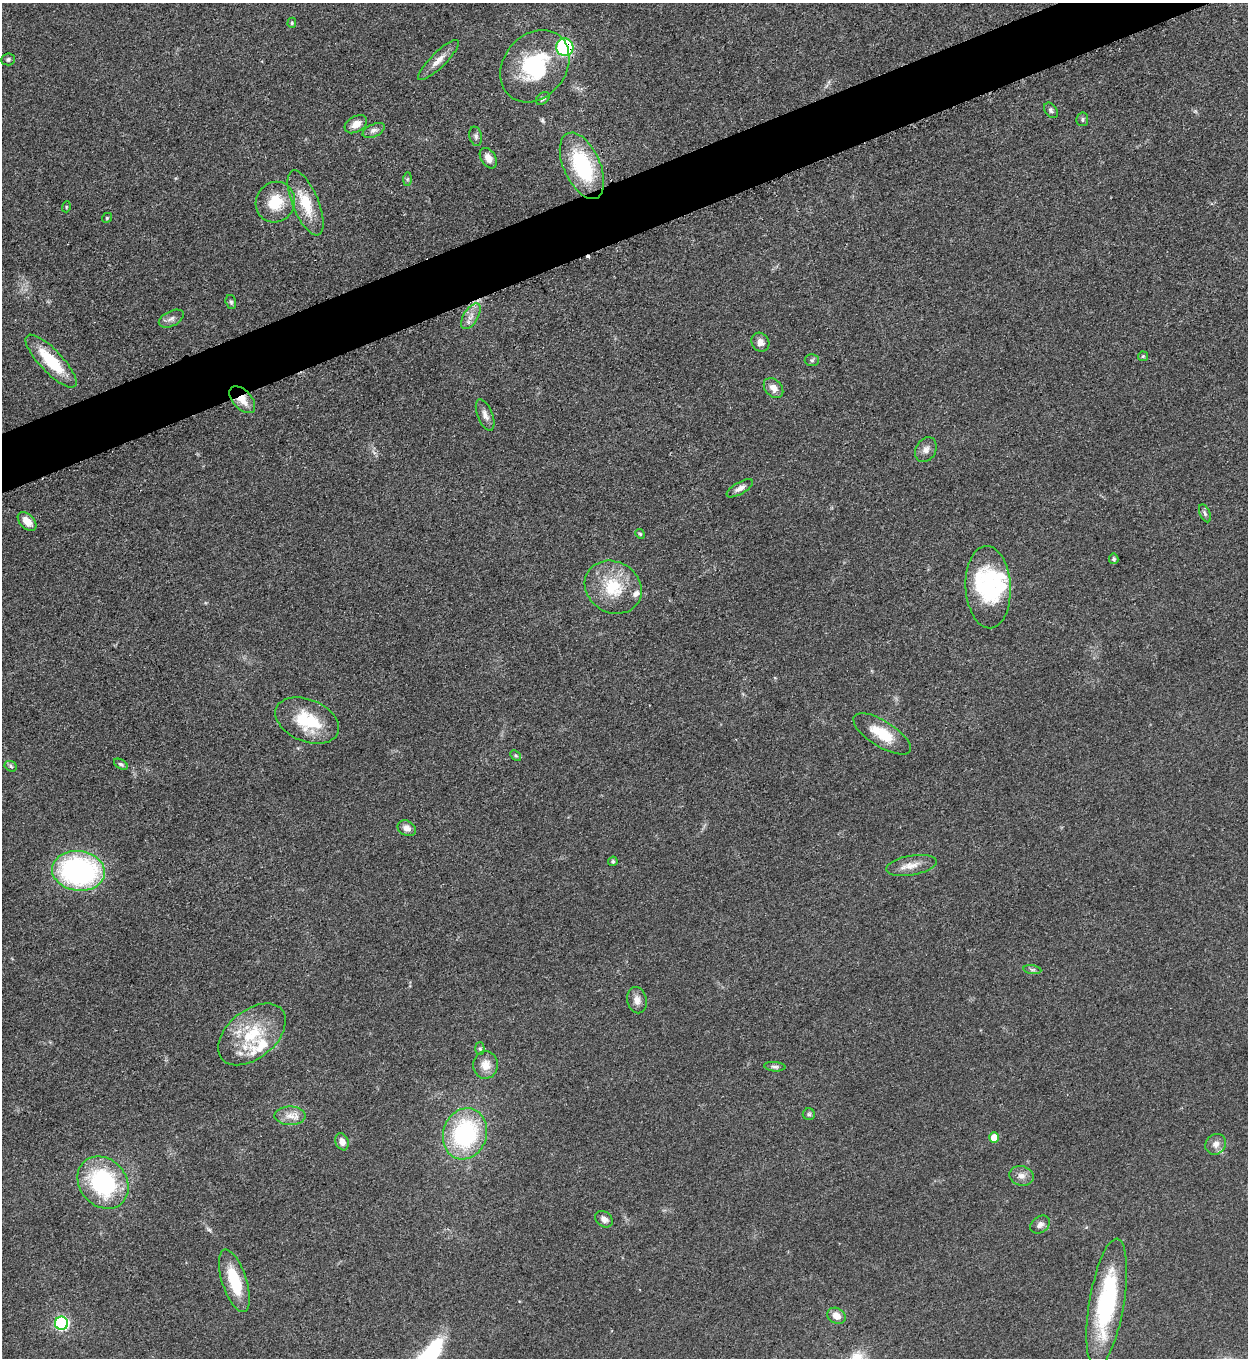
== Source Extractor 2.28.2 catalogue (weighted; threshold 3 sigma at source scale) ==
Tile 10 of 4 x 4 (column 2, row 3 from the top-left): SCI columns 1532-2777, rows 1366-2721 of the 5428 x 5440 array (HDU 1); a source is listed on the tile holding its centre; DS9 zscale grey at full resolution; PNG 1250 x 1360 px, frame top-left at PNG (2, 3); each listed source drawn as its Kron ellipse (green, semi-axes under 4 px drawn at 4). Shown black and unused: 4% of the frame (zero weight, under 3 of 5 exposures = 1% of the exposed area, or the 3 px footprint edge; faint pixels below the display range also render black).
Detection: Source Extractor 2.28.2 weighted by HDU 2 'WHT'; one run over the whole footprint, this tile lists its part. Background 0.0619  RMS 0.0057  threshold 0.0258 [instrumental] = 3 sigma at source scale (4.5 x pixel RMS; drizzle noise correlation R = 1.50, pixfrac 1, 0.05/0.05 arcsec/px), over >= 5 px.
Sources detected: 72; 3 inside a brighter object's white glare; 1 cosmic-ray / hot-pixel residue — neither listed nor drawn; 3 inside a brighter listed object's ellipse — not listed separately; the other 65 listed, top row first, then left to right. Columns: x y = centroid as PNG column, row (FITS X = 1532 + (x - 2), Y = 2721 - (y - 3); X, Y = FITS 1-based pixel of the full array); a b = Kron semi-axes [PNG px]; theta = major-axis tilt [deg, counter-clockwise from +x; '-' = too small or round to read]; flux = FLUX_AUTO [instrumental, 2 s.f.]
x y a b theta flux
292 23 5 4 - 0.8
565 47 9 8 - 63
8 59 7 6 - 1.2
438 60 27 7 45 6
535 66 39 31 51 48
543 98 8 5 37 1.5
1051 110 8 6 -55 1.5
1082 119 7 6 - 1.1
356 124 12 8 30 4.7
374 130 12 6 23 2.4
476 136 9 6 -77 1.7
488 158 11 7 -57 4.3
582 166 35 18 -66 50
407 179 7 4 89 1
275 202 20 19 - 17
305 203 35 13 -67 19
66 207 5 3 - 0.55
107 218 5 4 - 0.75
231 302 7 5 -74 1.1
471 316 14 7 59 4.1
171 319 13 7 26 2.8
760 342 10 8 -55 4
1143 356 5 4 - 0.68
812 360 7 6 - 1.2
51 361 35 11 -46 27
773 388 11 8 -47 4.5
242 400 16 9 -47 9.1
485 415 16 7 -68 3.5
926 450 13 10 62 3.6
740 488 15 6 30 3
1205 513 9 5 -66 1.5
27 522 11 7 -46 6.2
640 534 5 4 - 0.73
1114 559 5 5 - 1.1
613 587 29 25 -32 26
988 587 41 22 -87 45
307 720 33 21 -22 28
882 734 33 13 -32 17
516 755 6 4 -44 0.82
121 764 7 4 -30 1.2
11 766 6 5 - 1.1
407 828 10 7 -31 3.6
613 861 5 4 - 0.92
911 865 25 10 10 7.1
78 871 26 20 -7 130
1032 970 9 4 -8 1.3
637 1000 13 9 -78 4.2
252 1034 39 24 39 32
480 1049 6 4 -88 0.87
486 1065 13 12 - 6.8
775 1067 10 4 -5 1.5
809 1114 6 6 - 1.1
290 1116 15 9 -1 5.7
465 1134 26 21 71 71
994 1138 5 5 - 9.6
342 1142 9 6 -69 3.7
1216 1144 11 9 46 4
1021 1176 12 9 -16 4
103 1183 28 23 -49 69
604 1219 10 7 -37 3.3
1040 1225 11 8 37 2.4
234 1281 32 12 -72 23
1107 1303 65 17 80 68
836 1316 9 7 -28 5.1
62 1323 6 6 - 85
Overlapping masked pixels (flux is a lower limit): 2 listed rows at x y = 565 47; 242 400